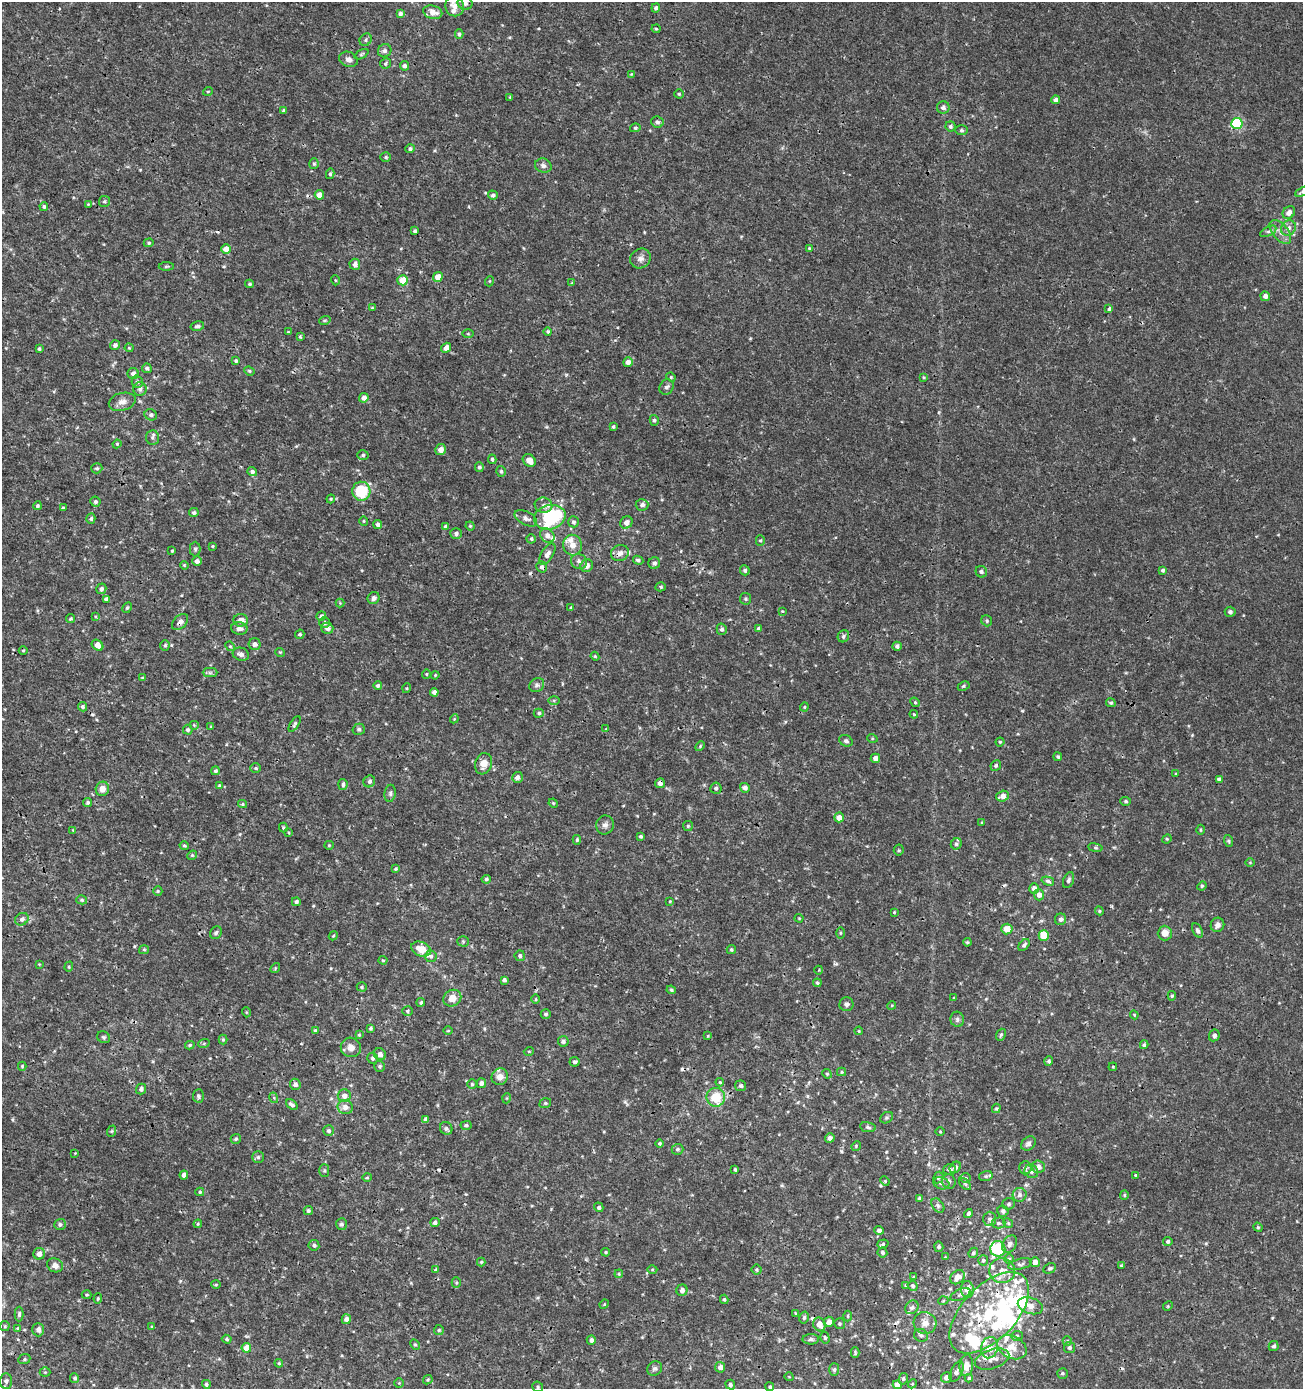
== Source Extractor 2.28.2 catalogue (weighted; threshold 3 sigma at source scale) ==
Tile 11 of 4 x 4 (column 3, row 3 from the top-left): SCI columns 2879-4179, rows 1388-2774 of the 5691 x 5559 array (HDU 1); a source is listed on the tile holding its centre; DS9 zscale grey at full resolution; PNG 1305 x 1391 px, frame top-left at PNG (2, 2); each listed source drawn as its Kron ellipse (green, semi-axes under 4 px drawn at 4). Shown black and unused: <1% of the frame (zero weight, under 3 of 4 exposures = <1% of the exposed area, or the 3 px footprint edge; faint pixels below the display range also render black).
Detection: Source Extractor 2.28.2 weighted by HDU 2 'WHT'; one run over the whole footprint, this tile lists its part. Background 0.00114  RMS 9.0e-04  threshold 0.00403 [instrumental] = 3 sigma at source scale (4.5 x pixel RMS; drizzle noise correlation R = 1.50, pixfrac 1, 0.0396/0.0396 arcsec/px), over >= 5 px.
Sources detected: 515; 2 inside a brighter object's white glare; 8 cosmic-ray / hot-pixel residue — neither listed nor drawn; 37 inside a brighter listed object's ellipse — not listed separately; the other 468 listed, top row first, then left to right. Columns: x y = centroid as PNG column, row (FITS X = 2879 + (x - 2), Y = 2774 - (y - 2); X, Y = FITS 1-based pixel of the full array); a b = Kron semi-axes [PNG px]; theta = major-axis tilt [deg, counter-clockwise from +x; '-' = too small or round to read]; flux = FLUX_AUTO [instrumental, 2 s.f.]
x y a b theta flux
465 3 7 6 - 0.36
455 6 10 9 - 0.64
656 8 4 4 - 0.21
433 12 10 6 -15 0.88
400 14 4 4 - 0.27
656 29 4 4 - 0.11
459 34 4 4 - 0.15
366 40 7 5 50 0.2
385 51 7 6 - 0.26
362 54 7 4 28 0.14
349 59 9 7 -23 0.42
386 63 6 5 - 0.16
404 66 5 4 - 0.27
631 74 3 3 - 0.063
208 91 5 3 - 0.08
679 94 4 4 - 0.13
510 97 4 4 - 0.077
1056 100 4 4 - 0.39
943 107 6 6 - 0.32
284 111 4 3 - 0.2
657 122 6 5 - 0.26
1237 123 6 5 - 8.6
950 126 5 5 - 0.18
635 128 5 4 - 0.13
961 130 6 5 - 0.16
410 149 5 4 - 0.21
386 157 5 5 - 0.17
314 164 5 4 - 0.13
543 166 8 7 - 0.3
330 174 5 4 - 0.15
1302 192 7 4 26 0.13
319 195 5 4 - 0.74
493 195 5 4 - 0.23
104 201 5 5 - 0.16
88 204 3 3 - 0.069
44 206 4 4 - 0.15
1289 212 7 5 50 0.46
1288 228 8 7 - 0.45
415 231 4 3 - 0.15
1268 231 9 4 26 0.23
1280 232 14 7 -50 0.65
149 243 5 4 - 0.12
809 248 4 3 - 0.078
226 249 5 4 - 0.85
640 258 11 9 38 0.48
355 264 5 5 - 0.39
166 266 7 3 1 0.13
438 277 5 4 - 1.1
335 280 5 3 - 0.077
403 280 5 5 - 1.5
490 281 5 3 - 0.076
572 283 4 4 - 0.078
250 284 4 3 - 0.13
1265 296 5 4 - 0.34
372 308 4 3 - 0.088
1109 309 4 3 - 0.27
325 320 6 3 19 0.1
197 326 7 4 12 0.23
288 332 4 3 - 0.078
548 332 4 4 - 0.15
468 334 6 4 0 0.11
300 337 4 3 - 0.12
115 345 5 5 - 0.32
129 348 4 4 - 0.089
446 348 5 4 - 0.49
39 349 3 3 - 0.13
236 361 4 3 - 0.13
628 362 5 4 - 0.36
147 368 5 4 - 0.21
249 371 5 4 - 0.11
133 374 6 5 - 0.47
671 377 5 4 - 0.095
924 377 4 3 - 0.088
137 382 6 5 - 0.2
667 387 8 6 56 0.27
140 389 7 6 - 0.3
364 398 5 4 - 0.52
122 402 13 9 15 0.58
151 415 6 5 - 0.2
654 420 5 4 - 0.18
613 427 3 3 - 0.12
152 437 7 6 - 0.25
117 444 4 4 - 0.098
441 450 5 5 - 0.52
363 455 5 5 - 0.19
492 459 5 3 - 0.15
529 461 7 5 -42 0.65
479 467 5 4 - 0.18
97 468 5 5 - 0.15
501 471 5 4 - 0.17
252 472 5 4 - 0.25
361 491 9 9 - 3.8
331 499 4 4 - 0.094
95 502 5 5 - 0.18
543 505 9 7 -17 0.4
642 505 6 6 - 0.33
37 506 4 4 - 0.15
63 508 3 3 - 0.12
194 513 5 4 - 0.19
550 517 16 12 15 6.6
526 518 12 6 -28 0.37
91 519 5 4 - 0.19
364 521 4 4 - 0.099
574 522 5 5 - 0.21
626 522 6 5 - 0.43
378 524 4 4 - 0.27
445 526 4 4 - 0.21
470 526 4 4 - 0.097
456 533 5 5 - 0.23
547 536 8 6 -46 0.52
531 539 4 4 - 0.15
760 541 5 4 - 0.12
573 545 10 9 - 0.77
213 546 3 3 - 0.088
195 549 7 5 -90 0.18
172 551 3 3 - 0.1
620 553 9 8 - 0.47
547 554 12 6 57 0.49
638 560 5 4 - 0.18
197 561 5 4 - 0.3
579 561 8 7 - 0.32
654 563 6 5 - 0.25
184 565 4 3 - 0.08
587 566 6 6 - 0.49
542 567 6 5 - 0.25
745 570 5 4 - 0.2
1163 570 4 4 - 0.19
981 572 6 5 - 0.17
661 587 5 4 - 0.14
101 589 5 5 - 0.25
374 598 6 5 - 0.3
106 599 4 4 - 0.31
745 599 6 5 - 0.16
340 603 4 4 - 0.082
127 608 6 4 62 0.15
571 608 4 3 - 0.13
782 611 4 3 - 0.07
1230 612 5 5 - 0.24
95 616 4 3 - 0.082
321 616 5 4 - 0.25
71 619 4 4 - 0.12
241 620 7 6 - 0.63
987 621 6 5 - 0.16
180 622 10 6 46 0.39
324 623 5 5 - 0.21
239 628 8 6 -11 0.38
327 628 6 5 - 0.4
758 628 4 4 - 0.13
722 629 5 5 - 0.21
300 634 5 4 - 0.16
843 636 6 5 - 0.2
255 644 6 6 - 0.34
98 645 6 5 - 0.73
165 645 5 4 - 0.15
230 646 5 4 - 0.1
897 646 4 4 - 0.24
23 650 4 3 - 0.084
280 652 5 3 - 0.08
241 654 8 6 -20 0.33
595 656 4 4 - 0.1
210 673 7 4 0 0.19
426 674 5 4 - 0.1
435 675 4 3 - 0.084
142 678 4 3 - 0.092
537 685 8 6 33 0.23
378 686 4 4 - 0.17
964 686 6 4 27 0.12
407 688 5 3 - 0.08
434 692 4 4 - 0.34
554 700 6 4 0 0.11
915 702 5 4 - 0.11
1111 703 5 4 - 0.15
83 707 5 4 - 0.16
804 707 4 4 - 0.097
539 713 5 4 - 0.15
914 714 4 3 - 0.079
454 719 4 3 - 0.075
295 724 9 4 56 0.16
194 725 5 5 - 0.11
211 727 4 3 - 0.085
359 729 6 5 - 0.18
606 729 3 3 - 0.067
188 730 5 4 - 0.19
872 738 5 3 - 0.08
846 741 7 5 -26 0.2
1000 742 4 4 - 0.12
700 746 5 3 - 0.099
1058 757 4 4 - 0.14
875 758 4 4 - 0.43
483 764 11 8 72 0.78
996 765 6 5 - 0.16
256 768 5 4 - 0.12
215 771 4 4 - 0.16
1176 774 4 3 - 0.079
517 777 5 5 - 0.34
1219 779 4 4 - 0.24
369 781 6 5 - 0.24
660 783 5 5 - 0.37
343 784 5 4 - 0.22
219 785 4 3 - 0.09
716 788 5 5 - 0.2
745 788 5 4 - 0.29
102 789 7 6 - 0.65
390 793 8 5 81 0.21
1003 796 6 5 - 0.59
1126 801 5 4 - 0.15
88 802 5 4 - 0.18
553 803 5 4 - 0.087
243 804 4 4 - 0.098
839 817 5 5 - 0.64
982 822 3 3 - 0.087
605 825 9 9 - 0.38
688 826 5 5 - 0.12
283 828 5 3 - 0.13
73 830 4 4 - 0.08
1200 830 5 3 - 0.1
289 833 4 3 - 0.085
641 836 3 3 - 0.13
1167 839 5 4 - 0.1
577 840 5 4 - 0.13
1229 841 6 3 -71 0.12
956 844 6 5 - 0.19
329 845 5 4 - 0.1
184 846 5 4 - 0.14
1095 848 7 4 -9 0.14
899 850 5 5 - 0.12
192 855 5 4 - 0.13
1250 863 5 3 - 0.076
396 869 3 3 - 0.12
486 879 5 4 - 0.16
1068 880 8 5 69 0.25
1048 881 6 4 -17 0.19
1202 886 5 4 - 0.12
1034 889 5 4 - 0.49
158 891 5 4 - 0.11
1039 895 5 5 - 0.55
82 900 5 4 - 0.15
670 901 4 3 - 0.083
296 902 4 4 - 0.19
1099 911 4 4 - 0.12
894 912 3 2 - 0.083
799 918 4 4 - 0.089
22 919 7 6 - 0.32
1061 919 6 5 - 0.29
1217 925 7 6 - 0.37
1007 929 5 5 - 1.1
1197 930 7 4 -61 0.22
216 933 7 5 57 0.18
840 933 5 3 - 0.097
1165 933 7 7 - 0.71
333 936 5 3 - 0.095
1044 936 5 5 - 2.2
463 941 5 5 - 0.13
967 942 4 3 - 0.11
1024 945 7 4 49 0.21
421 949 10 7 -24 1.2
144 950 5 4 - 0.12
731 950 4 4 - 0.14
431 956 6 5 - 0.23
520 956 5 5 - 0.2
383 960 4 4 - 0.1
39 964 3 3 - 0.063
69 967 5 4 - 0.12
275 968 5 4 - 0.11
819 970 4 3 - 0.073
504 980 4 4 - 0.21
817 983 4 3 - 0.12
362 987 5 4 - 0.14
671 990 5 4 - 0.13
1172 996 5 4 - 0.12
452 998 9 8 - 0.91
954 998 3 3 - 0.1
536 999 5 3 - 0.08
421 1002 4 4 - 0.16
846 1004 7 7 - 0.3
892 1005 4 3 - 0.079
407 1011 5 5 - 0.15
246 1012 5 3 - 0.074
546 1014 5 5 - 0.18
1134 1015 4 4 - 0.079
957 1019 8 6 -76 0.24
371 1028 4 4 - 0.15
315 1030 4 4 - 0.13
448 1031 5 3 - 0.079
859 1031 4 3 - 0.087
359 1035 4 3 - 0.1
1001 1035 6 4 68 0.14
1214 1035 6 5 - 0.32
708 1036 4 2 - 0.069
104 1037 7 5 -36 0.16
223 1040 5 4 - 0.11
563 1041 5 5 - 0.28
204 1043 6 4 20 0.1
190 1045 5 4 - 0.15
1144 1045 4 3 - 0.14
351 1047 10 9 - 0.6
529 1051 5 3 - 0.076
380 1054 6 5 - 0.45
372 1058 5 5 - 0.21
1049 1061 5 4 - 0.19
575 1062 5 5 - 0.2
22 1066 4 4 - 0.11
380 1066 5 5 - 0.18
1113 1067 4 3 - 0.077
842 1072 4 4 - 0.1
827 1074 5 4 - 0.12
500 1077 8 8 - 0.73
720 1082 4 3 - 0.087
481 1083 5 4 - 0.35
295 1084 5 5 - 0.33
472 1084 5 4 - 0.14
741 1086 5 5 - 0.19
141 1089 5 5 - 0.26
198 1096 6 5 - 0.2
344 1096 6 6 - 0.49
716 1097 9 9 - 2.1
274 1098 5 3 - 0.083
507 1098 5 3 - 0.073
545 1103 6 4 19 0.14
292 1105 7 4 -38 0.29
345 1107 7 7 - 0.52
996 1108 5 4 - 0.11
887 1118 7 5 34 0.15
426 1119 4 4 - 0.29
466 1125 5 4 - 0.17
868 1127 8 5 -10 0.2
446 1128 6 6 - 0.2
112 1131 6 3 70 0.1
329 1131 5 5 - 0.24
940 1132 5 3 - 0.083
830 1138 5 4 - 0.33
236 1139 5 5 - 0.16
660 1143 4 4 - 0.13
1028 1143 8 6 43 0.31
856 1146 5 4 - 0.099
677 1149 6 5 - 0.18
75 1153 2 2 - 0.058
258 1157 5 5 - 0.17
955 1167 6 5 - 0.28
1038 1167 6 6 - 0.49
1025 1168 6 6 - 0.23
735 1169 4 3 - 0.13
324 1170 6 5 - 0.14
950 1170 6 5 - 0.25
1031 1171 7 6 - 0.28
184 1175 4 4 - 0.5
1135 1175 4 3 - 0.096
986 1176 7 5 16 0.17
367 1177 4 4 - 0.11
938 1177 6 5 - 0.16
966 1178 5 5 - 0.15
885 1181 5 4 - 0.1
949 1181 7 6 - 0.27
941 1183 8 6 -17 0.25
965 1184 7 4 -45 0.16
200 1192 4 4 - 0.13
1019 1195 7 7 - 0.32
1124 1195 5 4 - 0.12
919 1198 4 4 - 0.21
1009 1204 6 5 - 0.18
938 1205 8 5 -49 0.22
599 1207 5 4 - 0.23
308 1211 4 4 - 0.18
1003 1211 6 5 - 0.26
968 1213 4 4 - 0.2
990 1219 7 6 - 0.26
435 1222 5 4 - 0.25
999 1223 7 5 1 0.23
1008 1223 5 4 - 0.11
60 1224 6 5 - 0.23
198 1224 4 3 - 0.09
342 1224 6 5 - 0.22
1258 1227 5 4 - 0.11
879 1230 4 4 - 0.31
1168 1241 4 4 - 0.18
883 1244 6 4 18 0.14
1010 1244 9 6 59 0.34
314 1245 5 5 - 0.24
939 1247 5 4 - 0.15
998 1249 8 7 - 4.3
606 1252 4 3 - 0.11
882 1252 5 5 - 0.21
973 1253 5 4 - 0.16
39 1254 6 5 - 0.61
945 1257 2 2 - 0.059
1009 1259 5 5 - 0.15
983 1260 5 5 - 0.17
481 1262 4 4 - 0.11
1035 1262 5 5 - 0.49
1020 1264 12 5 14 0.28
55 1265 8 6 -28 0.46
1121 1265 3 3 - 0.082
1050 1268 6 5 - 0.16
436 1270 4 4 - 0.12
652 1270 5 3 - 0.098
756 1270 5 5 - 0.14
1002 1271 13 12 - 0.98
619 1274 4 3 - 0.092
914 1277 3 3 - 0.1
957 1277 8 6 45 0.72
456 1283 5 4 - 0.11
216 1285 5 3 - 0.09
906 1285 4 3 - 0.12
913 1286 5 4 - 0.17
967 1289 8 6 -86 1
682 1290 5 5 - 0.35
960 1294 10 5 23 0.29
86 1295 5 4 - 0.12
98 1299 5 4 - 0.11
724 1299 4 4 - 0.13
943 1301 5 3 - 0.081
604 1304 5 4 - 0.097
1030 1306 13 8 -17 0.65
1168 1306 5 4 - 0.099
912 1307 7 6 - 0.27
795 1313 4 2 - 0.064
989 1313 50 27 46 8.6
19 1314 7 4 90 0.18
848 1316 5 3 - 0.098
804 1318 6 4 74 0.14
346 1319 5 4 - 0.41
829 1322 5 5 - 0.43
925 1323 11 11 - 0.66
819 1324 7 6 - 0.73
839 1324 5 5 - 0.15
5 1326 5 4 - 0.1
152 1327 3 3 - 0.11
17 1328 4 4 - 0.073
38 1330 6 6 - 0.35
439 1330 5 5 - 0.12
921 1335 7 6 - 0.25
1017 1336 6 5 - 0.16
825 1338 6 4 -76 0.15
227 1339 5 4 - 0.13
811 1339 8 5 1 0.22
591 1340 5 4 - 0.25
1067 1341 5 4 - 0.12
415 1344 5 4 - 0.13
1274 1346 5 5 - 0.19
1012 1347 15 11 -28 1.2
246 1348 5 5 - 1.1
989 1348 11 8 75 0.91
1069 1348 5 5 - 0.21
855 1353 5 4 - 0.12
24 1359 6 5 - 0.15
992 1359 18 9 18 0.83
279 1363 4 3 - 0.095
966 1365 11 7 85 0.85
720 1367 5 5 - 0.37
655 1369 8 7 - 0.23
834 1370 6 5 - 0.19
45 1372 5 5 - 0.11
957 1372 11 5 63 0.36
1062 1373 5 5 - 0.15
789 1377 4 3 - 0.064
947 1377 5 5 - 0.38
75 1378 5 4 - 0.16
969 1378 4 4 - 0.13
903 1379 6 4 76 0.14
428 1380 5 4 - 0.12
6 1381 7 6 - 0.29
399 1383 4 4 - 0.085
206 1384 4 4 - 0.17
912 1384 5 3 - 0.091
730 1385 5 4 - 0.23
897 1385 4 4 - 0.45
538 1387 5 5 - 0.15
770 1387 4 4 - 0.14
Overlapping masked pixels (flux is a lower limit): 5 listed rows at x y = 620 553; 542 567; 180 622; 660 783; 957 1277
Isophote crosses this tile's border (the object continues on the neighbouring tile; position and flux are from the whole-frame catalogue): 2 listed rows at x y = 465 3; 1302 192